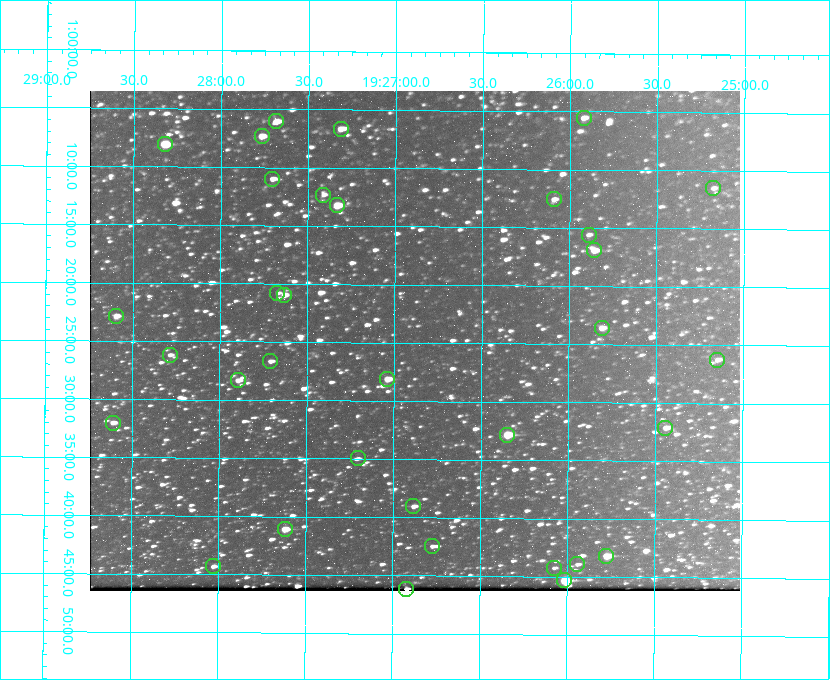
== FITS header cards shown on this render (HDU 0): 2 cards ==
NAXIS1  =                  650 / Width of table row in bytes
NAXIS2  =                  500 / Number of rows in table

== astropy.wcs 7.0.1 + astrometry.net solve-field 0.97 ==
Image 650 x 500 px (HDU 0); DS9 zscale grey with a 90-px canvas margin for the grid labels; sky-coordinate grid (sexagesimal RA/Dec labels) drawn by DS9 from the SOLVED WCS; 34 Tycho-2 reference stars matched to detected sources circled (green)
Header WCS: none
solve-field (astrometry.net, Tycho-2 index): SOLVED blind (the file carries no WCS)
Solved WCS: RA---TAN-SIP/DEC--TAN-SIP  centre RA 19:26:53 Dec +01:25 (291.72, +1.41 deg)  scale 5.16 arcsec/px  FOV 55.9' x 43.0'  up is +180 deg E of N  parity flipped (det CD > 0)
(file carries no celestial WCS; the grid is the blind solution)
Tycho-2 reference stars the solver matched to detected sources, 34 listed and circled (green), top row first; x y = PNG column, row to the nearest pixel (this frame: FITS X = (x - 90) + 1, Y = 500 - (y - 91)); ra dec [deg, ICRS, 3 dp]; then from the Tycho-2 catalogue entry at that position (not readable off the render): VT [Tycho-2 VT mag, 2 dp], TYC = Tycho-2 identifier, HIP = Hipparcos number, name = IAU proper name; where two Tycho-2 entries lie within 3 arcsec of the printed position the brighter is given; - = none
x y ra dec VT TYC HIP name
584 118 291.480 +1.092 11.69 465-523-1 - -
276 121 291.921 +1.101 10.89 465-1942-1 - -
341 129 291.829 +1.111 10.78 465-2030-1 - -
262 136 291.942 +1.122 10.76 465-1161-1 - -
165 144 292.081 +1.135 10.24 465-979-1 - -
272 179 291.926 +1.184 11.49 465-1994-1 - -
713 188 291.294 +1.191 12.55 465-657-1 - -
323 195 291.853 +1.206 11.17 465-1444-1 - -
554 199 291.522 +1.209 11.81 465-867-1 - -
337 205 291.833 +1.221 9.77 465-1968-1 - -
589 235 291.472 +1.260 11.72 465-772-1 - -
594 250 291.465 +1.282 11.06 465-140-1 - -
277 293 291.918 +1.346 12.72 465-661-1 - -
284 295 291.908 +1.350 10.94 465-1840-1 - -
116 316 292.148 +1.381 10.77 465-611-1 - -
602 328 291.453 +1.393 11.17 465-261-1 - -
170 355 292.071 +1.436 12.12 465-1311-1 - -
717 360 291.287 +1.437 11.86 465-1616-1 - -
270 361 291.927 +1.444 11.17 465-873-1 - -
387 379 291.759 +1.468 10.00 465-530-1 - -
238 380 291.973 +1.472 10.69 465-577-1 - -
113 423 292.152 +1.534 10.91 465-857-1 - -
665 428 291.360 +1.535 11.71 465-397-1 - -
507 435 291.587 +1.547 9.51 465-596-1 - -
358 458 291.801 +1.583 12.28 465-1290-1 - -
413 506 291.720 +1.651 11.47 465-675-1 - -
285 529 291.905 +1.685 9.70 465-808-1 - -
432 546 291.693 +1.708 12.07 465-703-1 - -
606 556 291.444 +1.720 9.41 465-672-1 - -
577 564 291.485 +1.732 11.91 465-185-1 - -
213 566 292.007 +1.739 11.52 465-518-1 - -
554 568 291.519 +1.738 12.28 465-673-1 - -
564 580 291.503 +1.755 8.74 465-340-1 - -
406 589 291.730 +1.770 10.18 465-55-1 - -